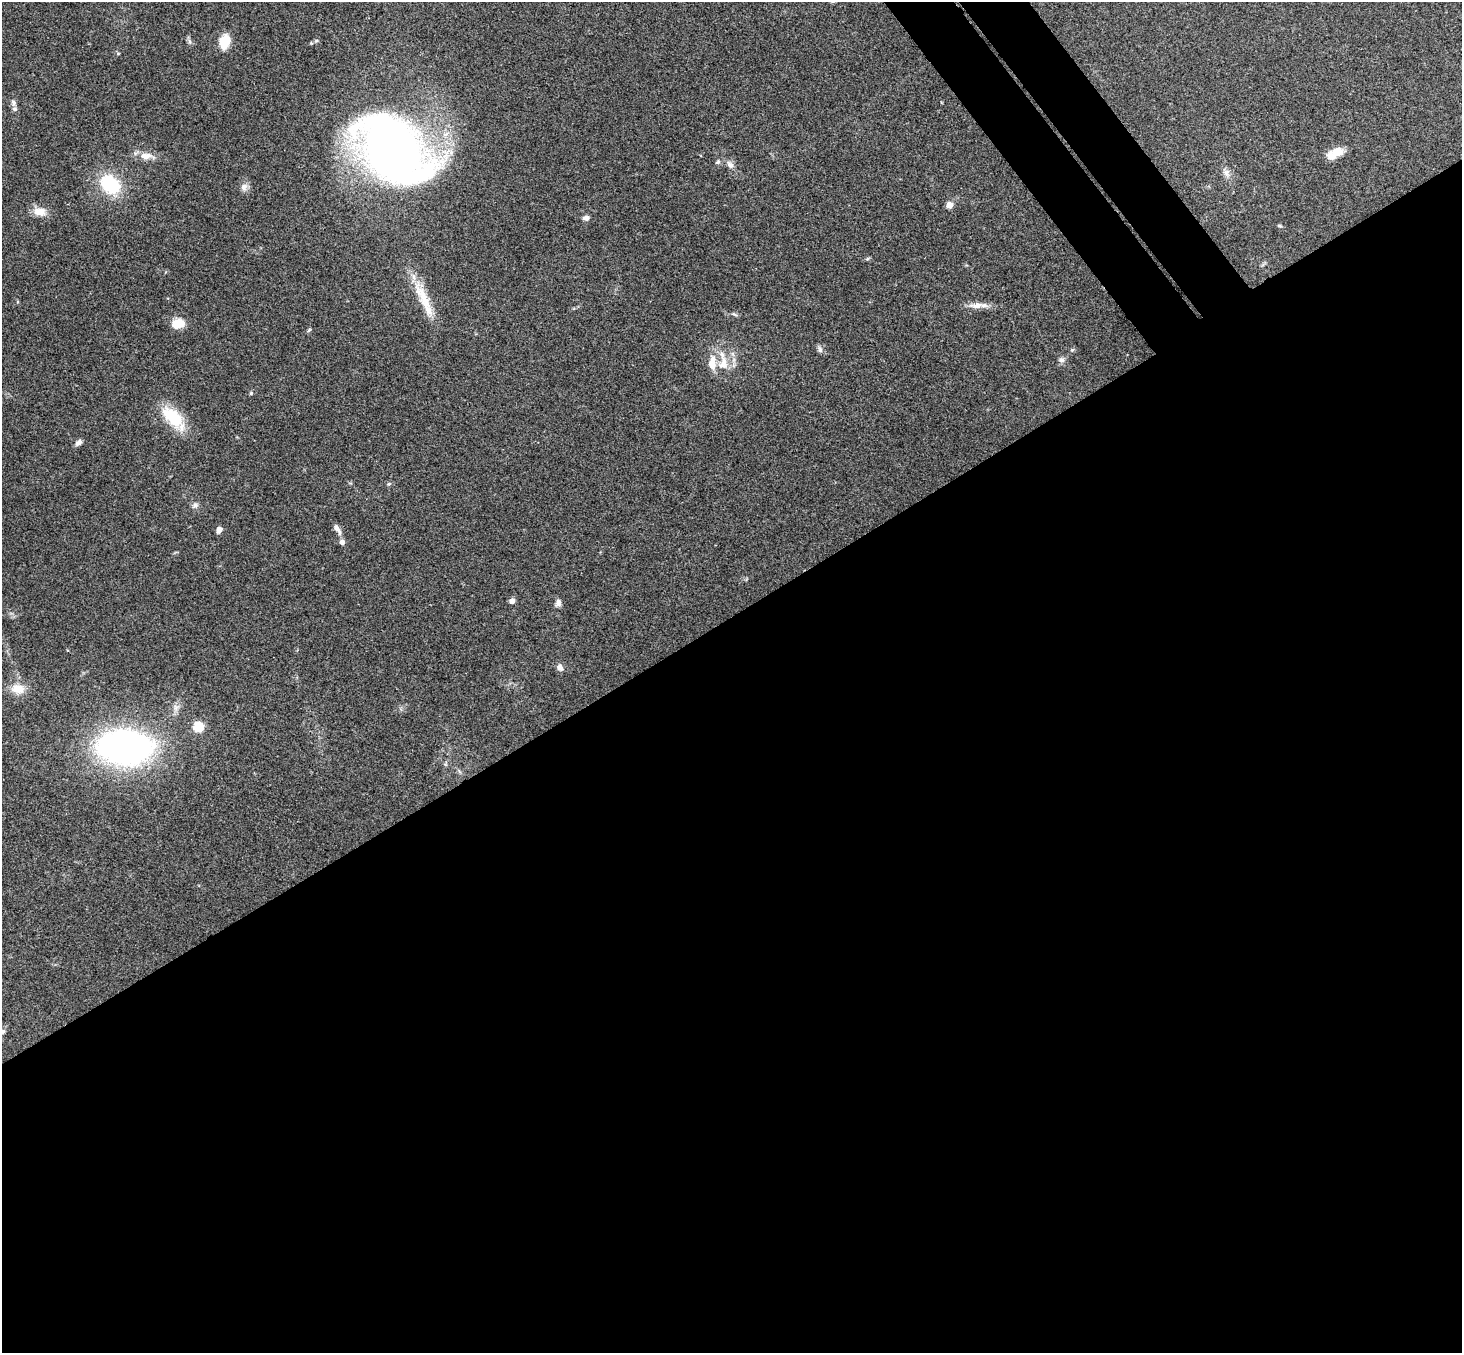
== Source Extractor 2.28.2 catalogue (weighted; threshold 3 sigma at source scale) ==
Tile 15 of 4 x 4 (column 3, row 4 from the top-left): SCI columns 2976-4435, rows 331-1681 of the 5947 x 5928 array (HDU 1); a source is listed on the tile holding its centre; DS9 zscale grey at full resolution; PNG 1464 x 1355 px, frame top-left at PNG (2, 2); no overlay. Shown black and unused: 57% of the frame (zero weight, under 3 of 4 exposures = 6% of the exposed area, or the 3 px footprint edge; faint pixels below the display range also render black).
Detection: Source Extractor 2.28.2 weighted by HDU 2 'WHT'; one run over the whole footprint, this tile lists its part. Background 0.18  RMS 0.0079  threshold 0.0357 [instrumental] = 3 sigma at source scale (4.5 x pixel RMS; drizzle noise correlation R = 1.50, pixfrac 1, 0.05/0.05 arcsec/px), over >= 5 px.
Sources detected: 48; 3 inside a brighter listed object's ellipse — not listed separately; the other 45 listed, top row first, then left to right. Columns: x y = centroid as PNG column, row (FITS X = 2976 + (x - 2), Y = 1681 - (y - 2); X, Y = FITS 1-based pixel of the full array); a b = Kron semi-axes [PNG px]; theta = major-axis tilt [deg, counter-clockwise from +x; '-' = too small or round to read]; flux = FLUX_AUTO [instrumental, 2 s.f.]
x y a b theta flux
189 42 9 4 -81 1.9
224 42 19 12 77 13
311 43 4 4 - 0.82
118 54 6 4 1 0.84
13 103 9 7 -85 2.5
393 149 56 37 -38 740
1333 154 21 11 21 10
146 156 17 8 4 8.7
718 162 7 5 34 1.7
730 164 12 8 -54 4.1
1226 173 13 8 -62 4.4
110 185 26 19 -44 43
244 187 10 9 - 4.4
949 205 5 4 - 16
40 212 18 11 -8 9
586 218 8 6 8 2.9
1279 226 6 4 -19 1.1
867 259 6 4 19 1.1
424 299 53 12 -64 25
977 305 23 8 1 7.5
734 314 8 4 -34 1.4
178 323 13 10 6 14
309 330 7 4 45 1.1
820 349 9 6 -79 2.5
1072 350 6 5 - 1.3
1061 360 8 7 - 2.8
723 363 24 14 85 17
251 393 5 4 - 0.97
173 418 31 14 -47 36
78 442 9 6 41 3.3
389 484 6 5 - 1.3
195 505 10 7 39 2.6
337 529 13 6 -55 4.7
219 530 7 5 58 3.7
342 542 6 5 - 3.9
512 601 4 4 - 8.5
558 602 9 7 72 3.3
560 667 10 7 -59 3.6
18 689 19 14 -7 12
176 707 11 8 33 4.3
198 727 5 5 - 56
125 747 37 23 -2 400
445 764 6 4 -19 1.1
459 771 6 4 -71 1.3
2 1031 6 6 - 2.1
Isophote crosses this tile's border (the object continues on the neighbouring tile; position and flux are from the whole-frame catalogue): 1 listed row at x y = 2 1031
Unlisted compact peaks at least as high as the median listed source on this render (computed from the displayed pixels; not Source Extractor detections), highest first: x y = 316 41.